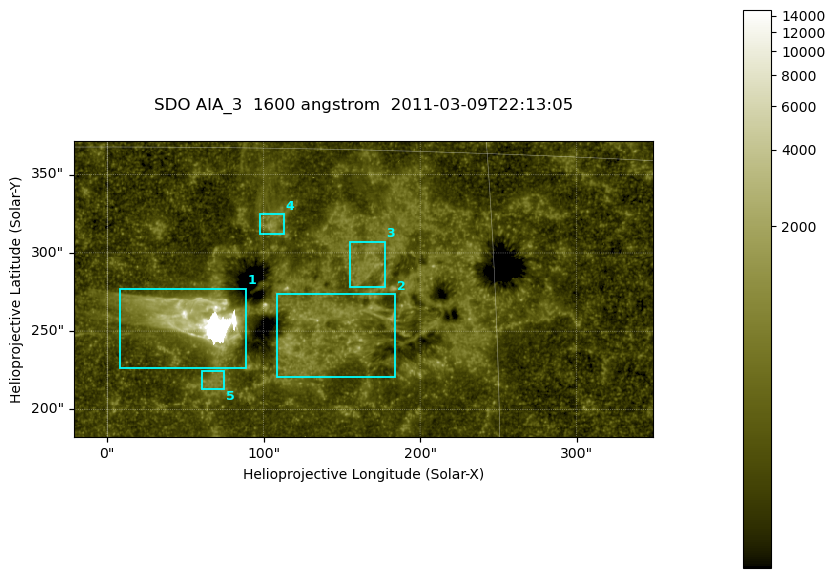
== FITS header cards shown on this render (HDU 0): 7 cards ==
TELESCOP= 'SDO     '           /
INSTRUME= 'AIA_3   '           /
WAVELNTH=                 1600 /
WAVEUNIT= 'angstrom'           /
DATE-OBS= '2011-03-09T22:13:05.128' /
CTYPE1  = 'HPLN-TAN'           /
CTYPE2  = 'HPLT-TAN'           /

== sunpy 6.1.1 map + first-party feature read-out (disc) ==
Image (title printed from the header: SDO AIA_3  1600 angstrom  2011-03-09T22:13:05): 607 x 311 px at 0.609 arcsec/px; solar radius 967 arcsec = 1586 px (partial field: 2.4% of the solar disc is inside the frame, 100% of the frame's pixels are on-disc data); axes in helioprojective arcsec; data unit not stated in the header (colour bar unlabelled)
Pointing: header CRPIX1/2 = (2052.59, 2044.23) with CRVAL1/2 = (0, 0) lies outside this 607 x 311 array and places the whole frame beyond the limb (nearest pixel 1.42 R_sun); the SolarSoft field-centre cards XCEN/YCEN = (163.6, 276.9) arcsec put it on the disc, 1884 arcsec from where CRPIX/CRVAL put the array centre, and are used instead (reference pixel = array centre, CRVAL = XCEN/YCEN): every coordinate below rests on XCEN/YCEN
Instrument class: DISC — disc imager (sunpy class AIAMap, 1600 A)
Bright regions (active regions / flare kernels): reference = the on-disc median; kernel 5 px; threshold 5 sigma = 506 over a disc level ~272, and >= 1.15x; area >= 188 px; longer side >= 4 px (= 2.4 arcsec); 5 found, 5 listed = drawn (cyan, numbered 1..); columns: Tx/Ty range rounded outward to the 2 arcsec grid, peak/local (2 s.f.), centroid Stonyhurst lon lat
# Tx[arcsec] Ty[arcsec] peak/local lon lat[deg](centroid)
1 8..90 226..278 60 +3 +8
2 108..184 220..274 5.9 +8 +8
3 154..178 278..308 5 +10 +10
4 96..114 312..326 5.1 +6 +12
5 60..76 212..224 3.5 +4 +6